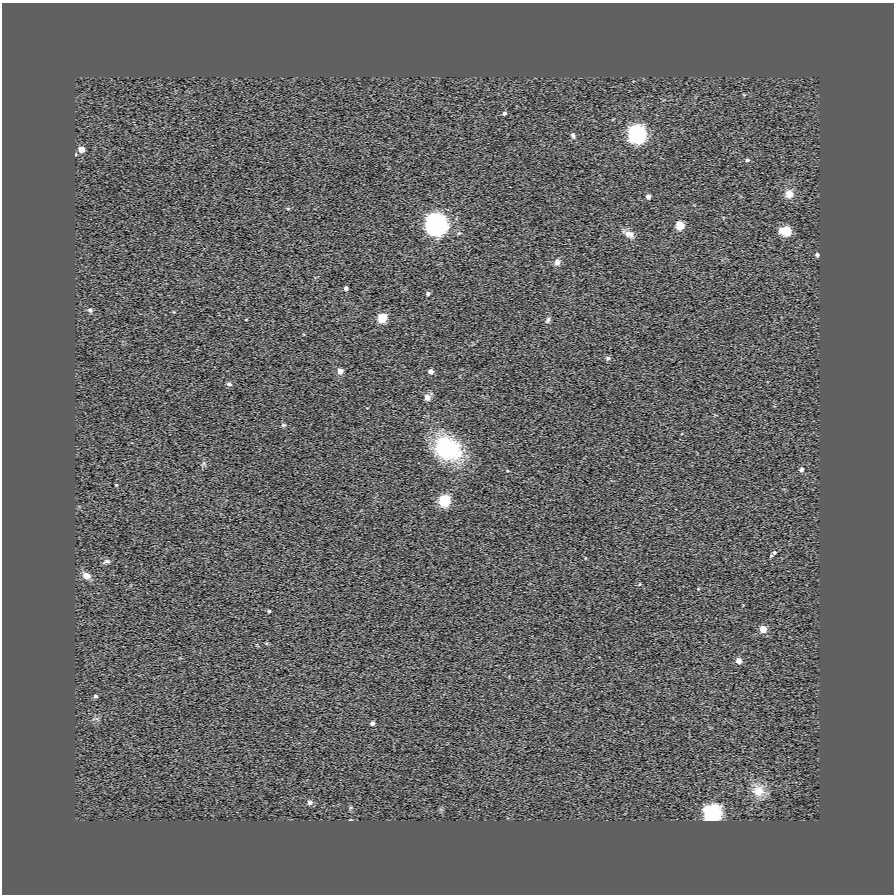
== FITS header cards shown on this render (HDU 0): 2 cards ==
NAXIS1  =                  892
NAXIS2  =                  892

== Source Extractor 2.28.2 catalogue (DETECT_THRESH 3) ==
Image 892 x 892 px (HDU 0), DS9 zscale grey, 1 PNG px = 1 image px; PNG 896 x 896 px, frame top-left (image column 1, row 892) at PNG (2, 3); no overlay
Background 0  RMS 0.13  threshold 0.377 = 3 sigma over >= 5 px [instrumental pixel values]
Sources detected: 42; all 42 listed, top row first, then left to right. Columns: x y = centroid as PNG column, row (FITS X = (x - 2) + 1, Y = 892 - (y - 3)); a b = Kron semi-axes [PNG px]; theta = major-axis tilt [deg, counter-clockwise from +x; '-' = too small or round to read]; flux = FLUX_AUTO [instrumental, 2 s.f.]
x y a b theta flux
504 113 4 4 - 17
637 134 7 7 - 4700
573 135 9 6 -73 22
81 149 5 5 - 73
747 160 5 5 - 17
789 194 10 9 - 80
648 197 4 4 - 29
437 224 8 7 - 9000
680 225 5 5 - 270
786 231 7 5 -6 460
629 234 15 7 -25 55
817 255 5 4 - 17
557 262 8 6 68 42
346 288 4 4 - 22
428 294 5 4 - 16
90 310 6 5 - 16
382 318 5 5 - 380
246 319 4 2 - 5.4
548 320 8 5 65 21
608 358 6 5 - 21
340 371 5 4 - 74
430 371 4 4 - 38
229 384 6 5 - 21
427 397 9 8 - 38
283 425 6 5 - 13
447 448 29 22 -29 730
801 469 5 5 - 25
116 485 4 4 - 7
445 500 6 6 - 890
774 552 6 6 - 16
106 562 9 5 18 23
86 575 12 8 -25 55
269 611 3 3 - 9.8
763 629 5 5 - 140
739 661 6 6 - 52
95 696 5 4 - 14
372 723 5 4 - 23
758 791 15 15 - 140
310 802 7 6 - 26
351 807 6 4 18 9.7
713 813 7 7 - 3800
351 820 3 2 - 6.7